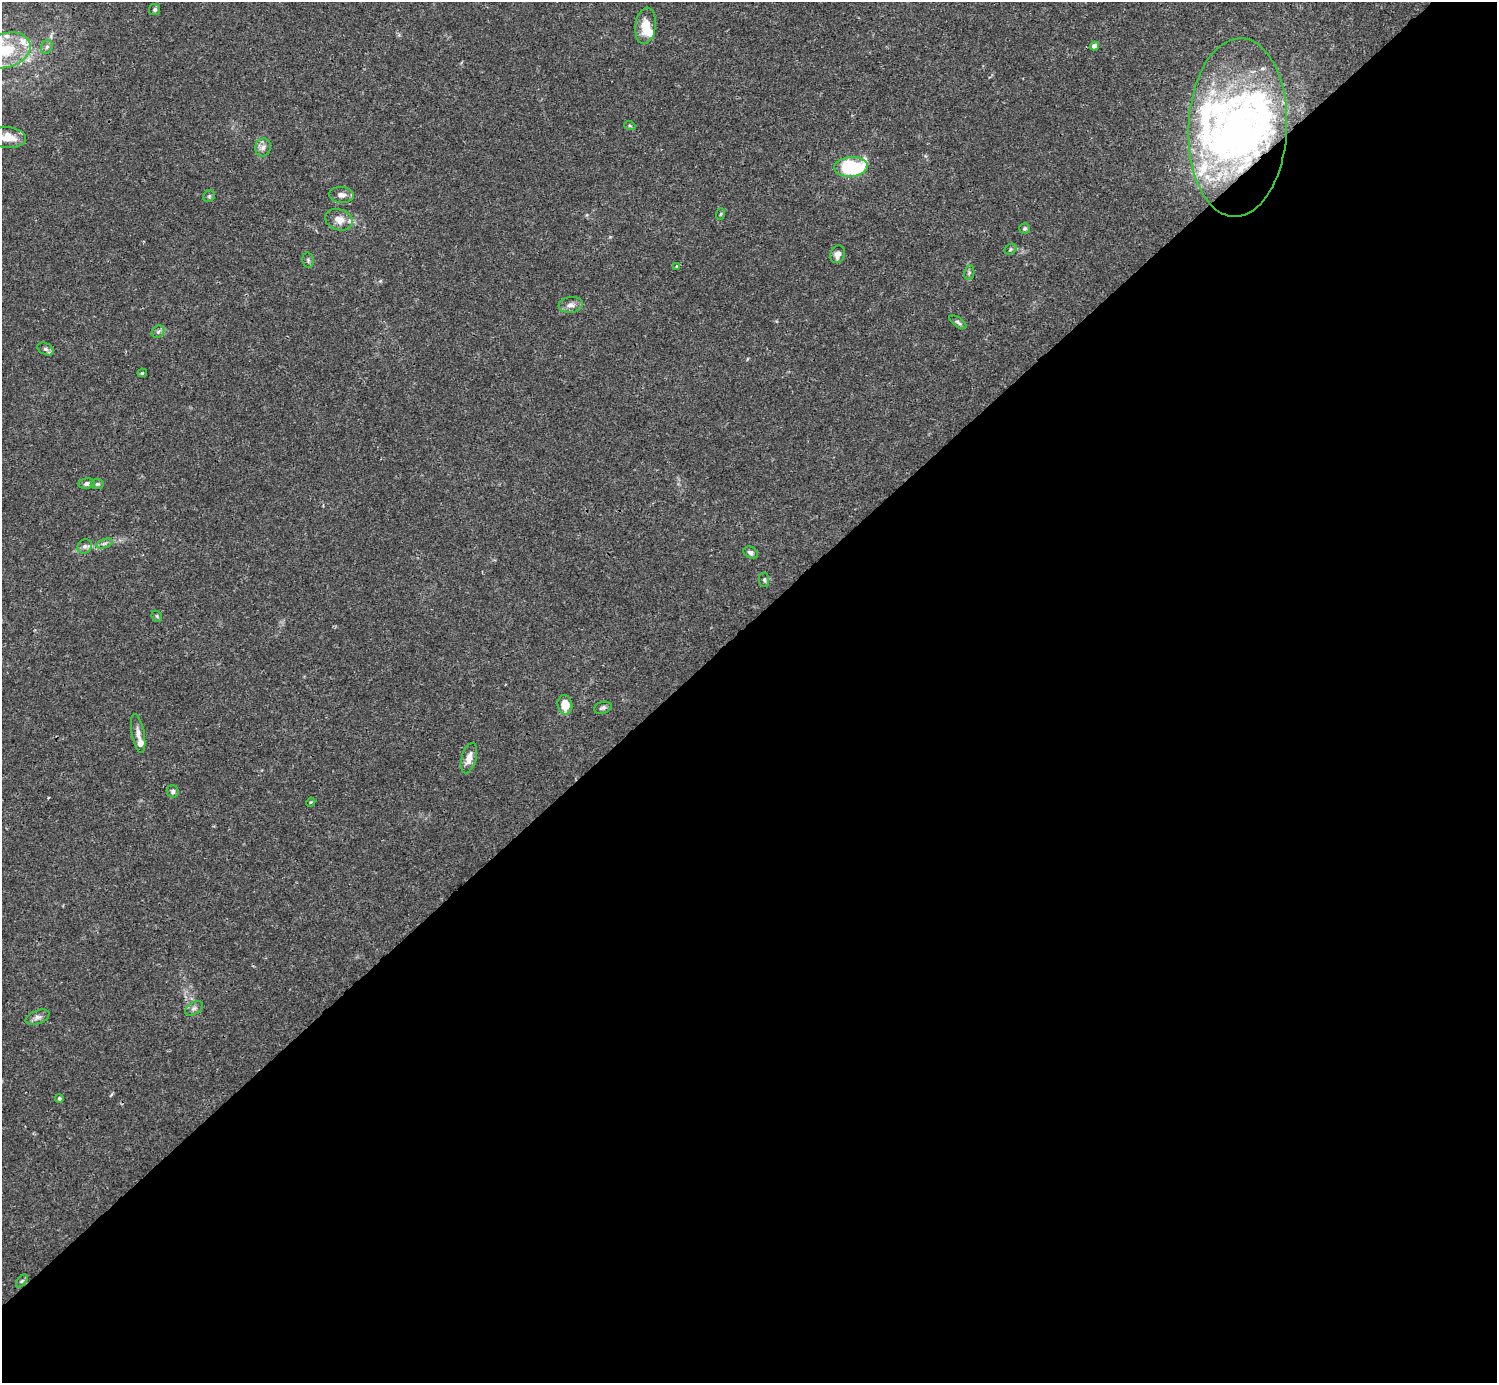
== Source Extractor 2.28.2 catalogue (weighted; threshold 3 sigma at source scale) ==
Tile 15 of 4 x 4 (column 3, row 4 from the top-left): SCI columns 2990-4484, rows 158-1538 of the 5982 x 5981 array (HDU 1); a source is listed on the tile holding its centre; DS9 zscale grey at full resolution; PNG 1499 x 1385 px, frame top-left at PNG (2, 2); each listed source drawn as its Kron ellipse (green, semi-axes under 4 px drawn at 4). Shown black and unused: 55% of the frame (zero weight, under 3 of 4 exposures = <1% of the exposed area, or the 3 px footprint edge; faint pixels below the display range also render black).
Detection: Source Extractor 2.28.2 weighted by HDU 2 'WHT'; one run over the whole footprint, this tile lists its part. Background 0.0165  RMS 0.0022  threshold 0.00978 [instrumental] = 3 sigma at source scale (4.5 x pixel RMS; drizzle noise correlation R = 1.50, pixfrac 1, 0.05/0.05 arcsec/px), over >= 5 px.
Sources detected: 55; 3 inside a brighter object's white glare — neither listed nor drawn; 10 inside a brighter listed object's ellipse — not listed separately; the other 42 listed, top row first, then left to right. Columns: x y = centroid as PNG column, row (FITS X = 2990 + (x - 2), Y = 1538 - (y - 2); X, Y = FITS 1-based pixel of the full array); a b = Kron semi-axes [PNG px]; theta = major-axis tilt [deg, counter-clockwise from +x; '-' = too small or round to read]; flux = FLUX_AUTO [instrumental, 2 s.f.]
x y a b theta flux
155 10 6 5 - 0.41
646 26 18 10 82 4
1094 46 4 4 - 1.5
47 47 7 5 67 0.55
6 50 25 17 18 9.8
630 126 6 3 -19 0.25
1238 127 89 49 87 64
8 137 18 10 -5 3.5
263 148 9 7 74 0.97
851 167 17 10 5 19
341 195 12 8 -5 1.2
209 196 6 5 - 0.36
720 214 6 3 69 0.26
339 220 14 10 -19 2.5
1025 229 5 5 - 0.39
1010 249 6 5 - 0.37
837 254 9 7 69 1.3
308 260 7 5 -78 0.43
677 266 3 3 - 0.26
969 273 7 5 79 0.43
571 305 12 8 8 1.1
958 322 10 4 -35 0.51
158 332 7 5 43 0.54
45 349 8 5 -27 0.64
142 373 4 3 - 0.4
87 484 8 5 5 0.76
97 484 6 5 - 0.37
105 543 8 3 19 0.5
85 546 8 7 - 0.74
751 553 7 5 -30 0.69
764 580 7 5 -86 0.45
157 616 6 5 - 0.28
565 705 9 7 -78 3.4
603 708 9 6 14 0.56
138 734 20 6 -79 1.4
469 758 15 7 74 2
173 791 6 6 - 0.54
311 802 5 3 - 0.2
194 1008 10 6 30 0.69
37 1017 12 6 21 0.95
59 1098 4 4 - 0.41
22 1281 7 4 53 0.4
Overlapping masked pixels (flux is a lower limit): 1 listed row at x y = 1238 127
Isophote crosses this tile's border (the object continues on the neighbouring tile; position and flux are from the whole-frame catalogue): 2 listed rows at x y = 6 50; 8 137